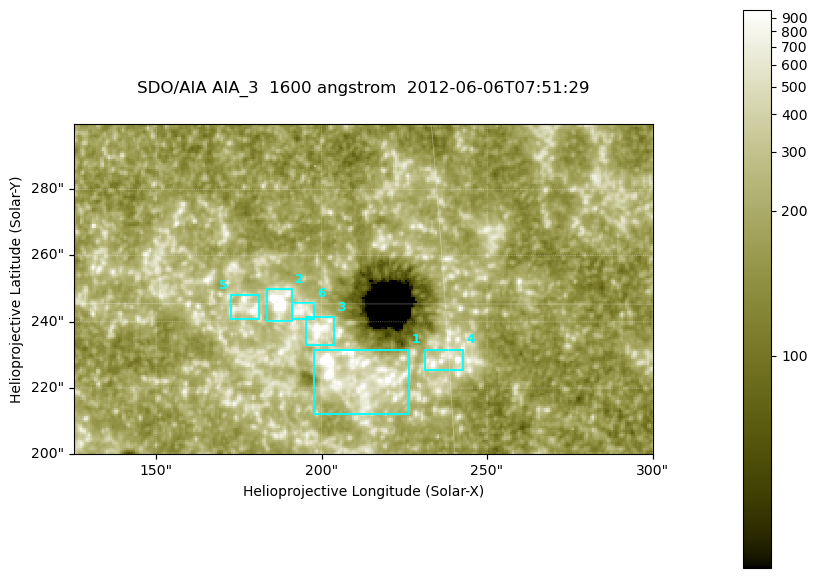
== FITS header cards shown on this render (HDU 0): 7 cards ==
TELESCOP= 'SDO/AIA '
INSTRUME= 'AIA_3   '
WAVELNTH=                 1600
WAVEUNIT= 'angstrom'
DATE-OBS= '2012-06-06T07:51:29.12'
CTYPE1  = 'HPLN-TAN'
CTYPE2  = 'HPLT-TAN'

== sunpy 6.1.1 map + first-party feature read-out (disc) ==
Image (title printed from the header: SDO/AIA AIA_3  1600 angstrom  2012-06-06T07:51:29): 287 x 164 px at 0.609 arcsec/px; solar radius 946 arcsec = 1552 px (partial field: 0.6% of the solar disc is inside the frame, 100% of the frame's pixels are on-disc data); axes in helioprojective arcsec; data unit not stated in the header (colour bar unlabelled)
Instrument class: DISC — disc imager (sunpy class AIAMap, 1600 A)
Bright regions (active regions / flare kernels): reference = the on-disc median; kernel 3 px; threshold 5 sigma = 347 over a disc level ~185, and >= 1.15x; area >= 47 px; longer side >= 3 px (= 1.8 arcsec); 6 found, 6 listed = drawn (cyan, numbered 1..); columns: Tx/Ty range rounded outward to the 2 arcsec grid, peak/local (2 s.f.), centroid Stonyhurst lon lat
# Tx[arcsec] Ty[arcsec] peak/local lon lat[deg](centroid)
1 196..226 212..232 15 +13 +14
2 182..192 240..250 12 +12 +15
3 194..204 232..242 5.8 +13 +15
4 230..244 224..232 5.6 +15 +14
5 172..182 240..248 5.8 +11 +15
6 190..198 240..246 4.7 +12 +15